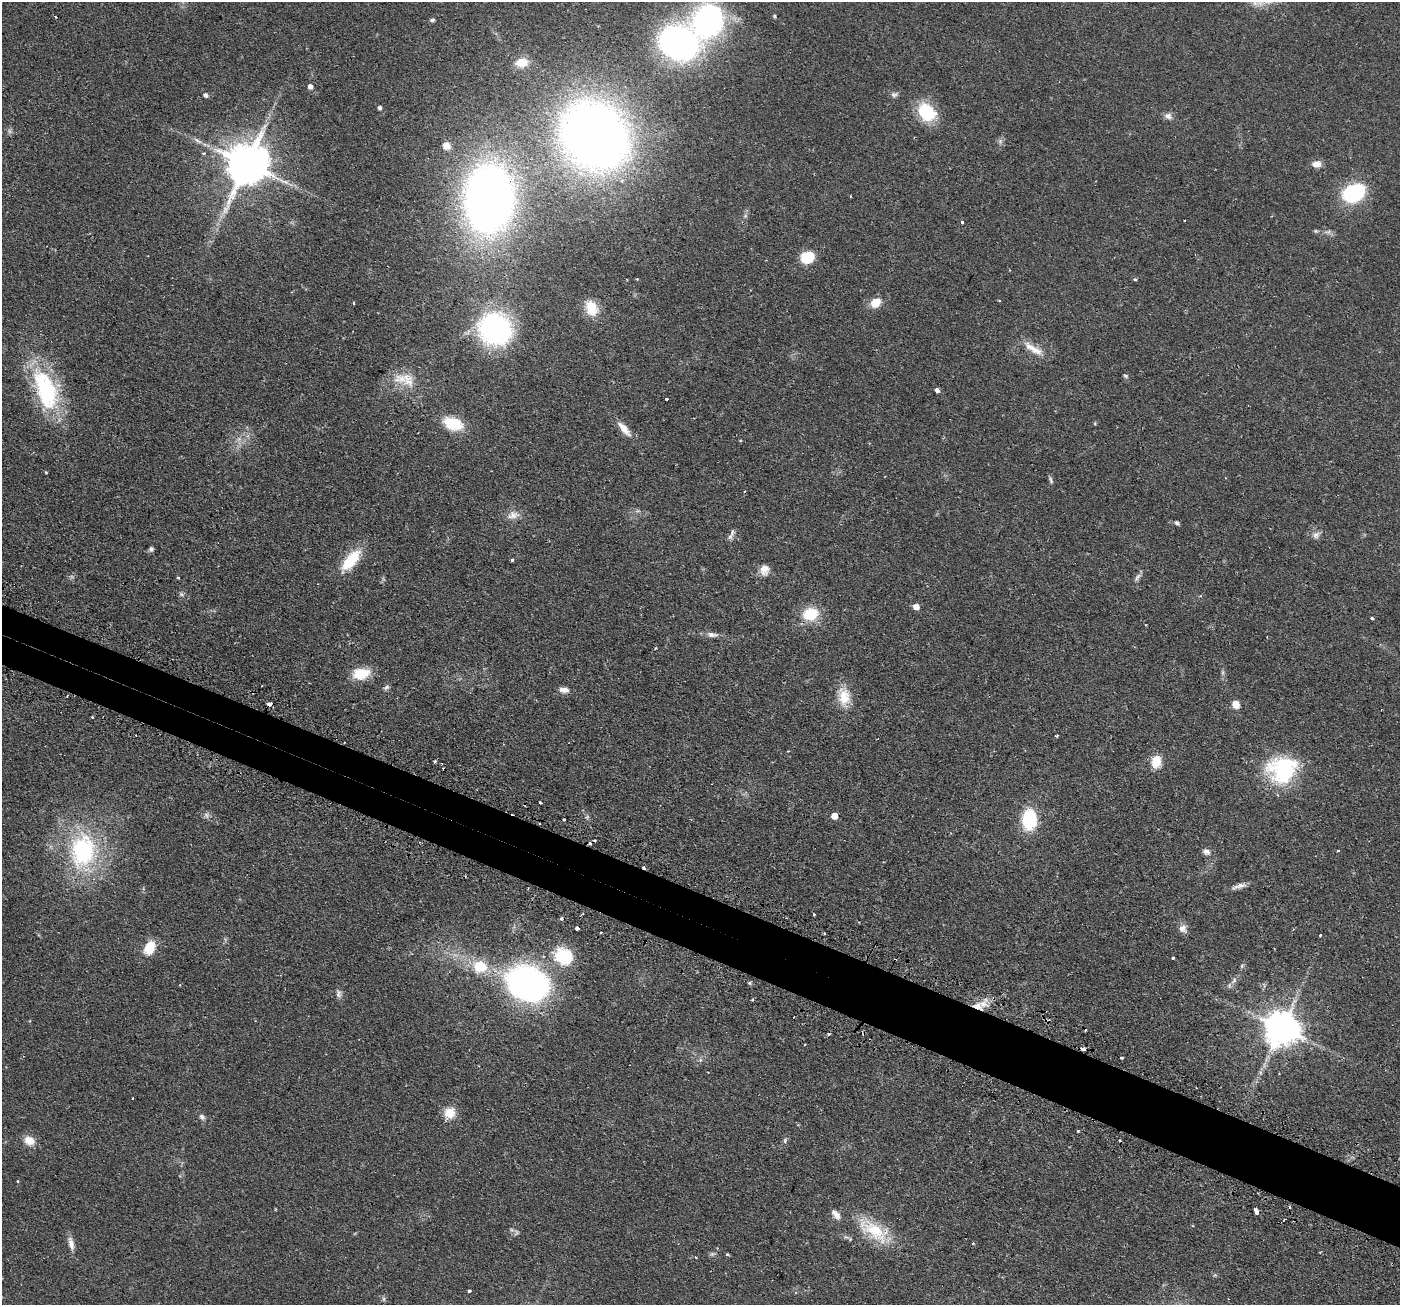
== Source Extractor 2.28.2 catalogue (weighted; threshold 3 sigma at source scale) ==
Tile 6 of 4 x 4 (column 2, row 2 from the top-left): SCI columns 1441-2838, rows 2779-4081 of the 5676 x 5691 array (HDU 1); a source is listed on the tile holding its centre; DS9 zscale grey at full resolution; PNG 1402 x 1307 px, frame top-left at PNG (2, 2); no overlay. Shown black and unused: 5% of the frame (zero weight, under 2 of 3 exposures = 4% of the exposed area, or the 3 px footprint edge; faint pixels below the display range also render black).
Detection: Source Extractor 2.28.2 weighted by HDU 2 'WHT'; one run over the whole footprint, this tile lists its part. Background 0.0608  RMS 0.0049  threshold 0.0219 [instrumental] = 3 sigma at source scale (4.5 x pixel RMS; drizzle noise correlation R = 1.50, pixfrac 1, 0.05/0.05 arcsec/px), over >= 5 px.
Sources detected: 134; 4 too faint to see at this stretch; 1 inside a brighter object's white glare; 13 cosmic-ray / hot-pixel residue — not listed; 2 inside a brighter listed object's ellipse — not listed separately; the other 114 listed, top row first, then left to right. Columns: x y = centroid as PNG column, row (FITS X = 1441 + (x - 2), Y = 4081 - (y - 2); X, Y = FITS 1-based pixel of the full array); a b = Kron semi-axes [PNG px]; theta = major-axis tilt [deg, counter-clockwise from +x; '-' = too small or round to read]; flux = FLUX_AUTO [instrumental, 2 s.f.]
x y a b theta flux
774 16 5 4 - 0.54
432 20 6 5 - 0.97
708 20 30 25 76 110
678 43 38 30 -21 140
522 63 16 11 11 6.4
310 86 5 5 - 2.2
894 94 10 7 22 1.4
205 95 5 4 - 1.5
379 107 4 3 - 1.2
927 112 17 13 -46 27
1168 116 11 8 -24 2.3
9 131 7 4 -89 1
595 136 46 38 -45 500
197 140 10 4 -48 1.3
1000 142 7 4 73 1.1
446 146 8 8 - 4.3
204 153 5 3 - 0.51
246 164 13 11 80 1800
1317 164 11 7 -2 3.6
1353 193 28 20 24 29
850 196 3 2 - 0.42
489 198 47 34 88 420
745 216 6 5 - 0.9
1184 221 2 2 - 0.52
962 222 3 3 - 1.2
1316 231 6 5 - 0.69
807 257 10 8 23 22
1135 279 5 3 - 0.55
354 303 4 2 - 0.42
875 303 13 10 37 6.3
591 308 19 13 -64 11
495 329 27 25 -39 110
1033 349 31 9 -32 6.8
1126 376 6 4 -17 0.75
408 380 23 17 -65 11
46 390 49 23 -69 56
937 390 4 3 - 4.5
666 399 3 3 - 0.8
453 423 16 10 -19 22
1095 424 5 4 - 0.52
624 429 24 8 -48 5.4
740 440 5 3 - 0.38
1051 480 10 4 -64 1
513 515 17 11 15 4.4
1177 523 6 5 - 0.98
732 532 12 5 76 1.8
1316 535 11 8 42 2.3
151 549 6 5 - 1.2
351 560 31 13 50 16
512 560 3 3 - 1.3
764 570 13 11 78 4.2
1137 577 14 5 52 1.6
178 578 4 3 - 0.52
181 594 8 5 -30 1.1
916 607 5 5 - 4.5
810 614 17 14 16 15
1372 618 3 3 - 0.85
1146 625 3 2 - 0.4
712 635 17 7 -4 2.6
655 648 3 2 - 0.55
1223 672 8 4 -82 1
361 673 18 12 8 12
386 687 9 5 37 1.1
564 690 11 6 -6 3.1
844 697 26 15 -81 10
269 704 4 3 - 17
1236 704 8 7 - 4.4
92 717 3 3 - 0.88
1057 736 3 3 - 0.52
435 761 3 3 - 1.1
1156 761 13 9 81 8.9
1282 769 37 32 17 41
540 802 3 2 - 0.62
206 815 8 7 - 1.6
834 816 5 5 - 6.3
1029 819 16 11 88 33
1338 850 3 3 - 0.89
83 851 43 31 84 61
1206 852 9 7 -24 2.2
1240 885 18 6 16 2.8
814 914 3 2 - 0.47
577 928 4 3 - 2.8
1183 929 12 10 -45 3.1
1320 935 3 2 - 0.68
149 948 15 11 64 10
564 956 24 20 -30 22
1173 958 3 3 - 1.2
1242 966 6 5 - 0.77
480 967 13 11 -14 14
1234 980 11 6 63 2.1
749 983 5 4 - 0.72
528 984 25 20 -36 270
338 993 12 7 -78 1.8
752 999 3 3 - 0.63
983 1004 19 11 41 6.1
1281 1028 10 10 - 1100
1083 1049 5 3 - 3.2
1121 1057 3 3 - 2.4
700 1060 6 5 - 0.98
450 1113 15 14 - 7.2
202 1117 9 6 -49 1.5
1078 1131 3 3 - 1.1
785 1140 9 5 77 1
29 1141 13 11 -29 5.8
18 1181 3 3 - 0.63
1256 1212 5 4 - 4.7
1284 1219 3 2 - 0.47
874 1231 45 20 -34 22
516 1233 9 6 90 1.3
973 1243 4 4 - 0.71
71 1244 18 7 -78 3.3
727 1254 4 3 - 0.8
469 1291 3 3 - 2.3
383 1299 8 4 -82 0.85
Overlapping masked pixels (flux is a lower limit): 1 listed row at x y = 1083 1049
Isophote crosses this tile's border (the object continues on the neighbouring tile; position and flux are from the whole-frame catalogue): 1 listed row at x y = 708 20